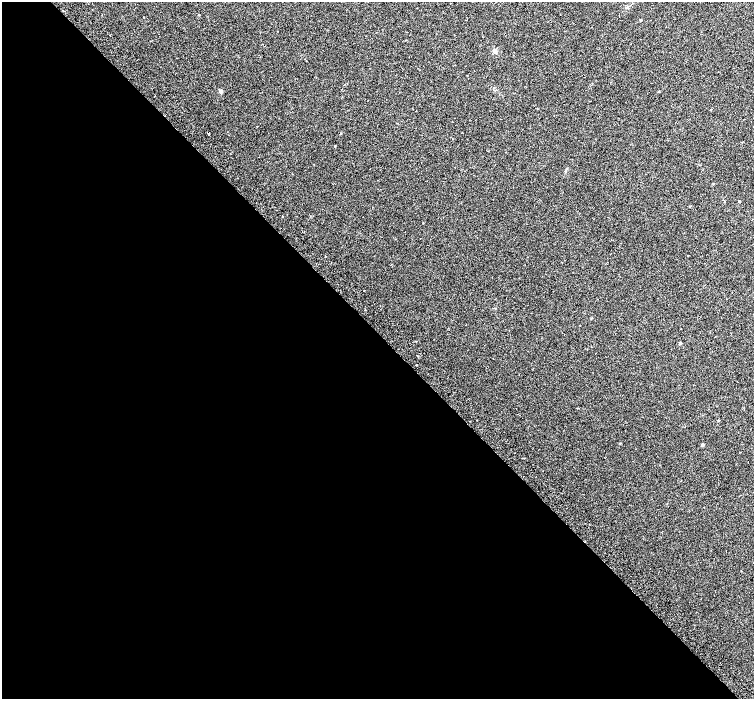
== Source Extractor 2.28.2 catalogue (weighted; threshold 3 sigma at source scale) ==
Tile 9 of 4 x 4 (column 1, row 3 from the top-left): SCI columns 69-1572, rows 1699-3091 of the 6147 x 6119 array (HDU 1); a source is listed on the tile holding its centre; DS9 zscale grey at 2 x 2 block average (1 PNG px = mean of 2 x 2 image px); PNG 756 x 701 px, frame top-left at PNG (2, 2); no overlay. Shown black and unused: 52% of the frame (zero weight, under 2 of 3 exposures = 4% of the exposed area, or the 3 px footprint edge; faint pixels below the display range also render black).
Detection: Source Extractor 2.28.2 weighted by HDU 2 'WHT'; one run over the whole footprint, this tile lists its part. Background 0.0488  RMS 0.012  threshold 0.0518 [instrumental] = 3 sigma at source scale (4.5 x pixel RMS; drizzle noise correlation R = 1.50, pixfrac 1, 0.0396/0.0396 arcsec/px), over >= 5 px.
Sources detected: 12; all 12 listed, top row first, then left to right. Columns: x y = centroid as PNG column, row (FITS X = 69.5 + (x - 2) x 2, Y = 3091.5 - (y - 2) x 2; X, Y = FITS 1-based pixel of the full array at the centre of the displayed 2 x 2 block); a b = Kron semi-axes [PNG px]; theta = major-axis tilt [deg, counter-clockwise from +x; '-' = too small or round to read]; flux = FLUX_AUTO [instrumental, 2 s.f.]
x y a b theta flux
199 15 3 2 - 1.4
640 20 2 2 - 2.3
495 50 5 4 - 6.1
221 91 5 4 - 4.7
341 133 2 2 - 1.1
739 201 2 2 - 2.2
283 216 2 2 - 2.4
364 291 2 2 - 1.4
680 343 3 3 - 3
416 365 2 2 - 4.5
718 420 3 2 - 1.7
702 445 3 3 - 5.1
Diffuse or blended objects may show on this block-average render without a row.